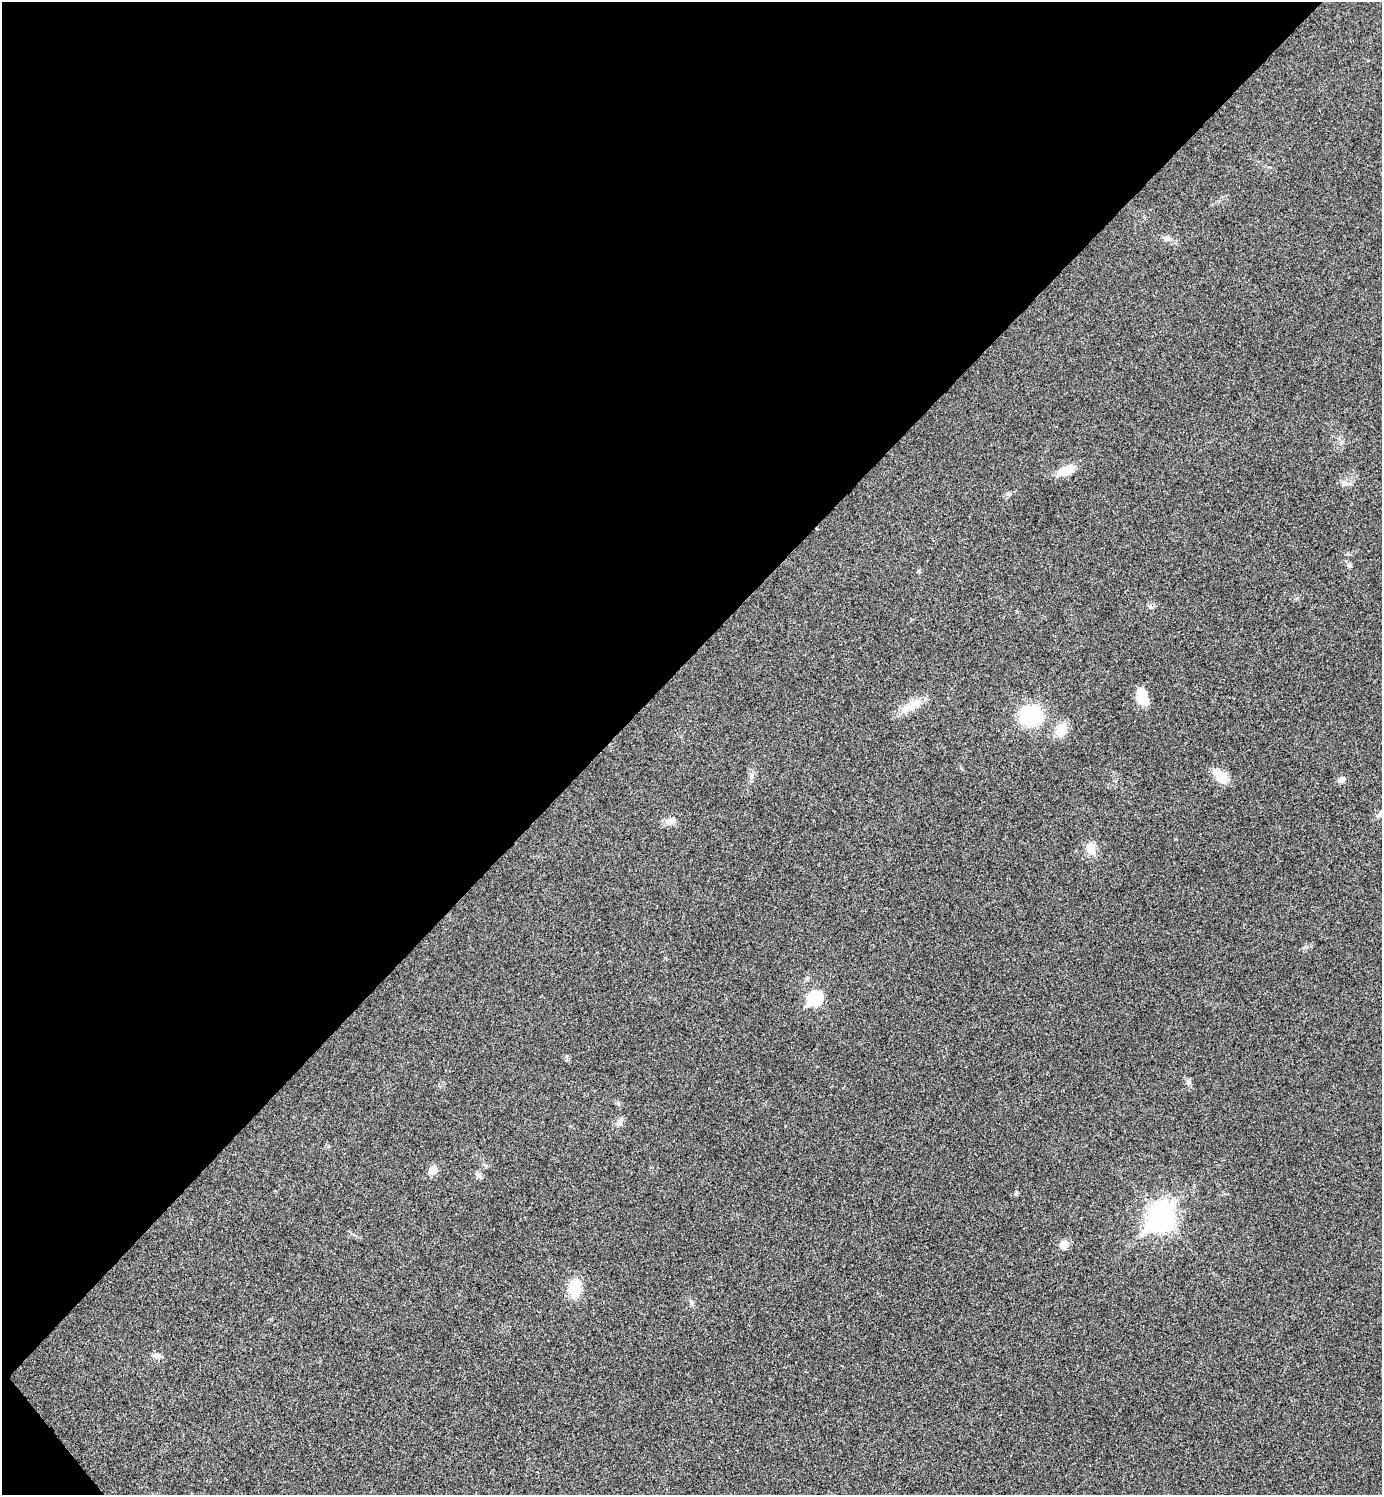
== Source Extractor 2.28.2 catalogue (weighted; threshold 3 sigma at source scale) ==
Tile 5 of 4 x 4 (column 1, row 2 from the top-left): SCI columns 302-1681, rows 2990-4482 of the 5980 x 5981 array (HDU 1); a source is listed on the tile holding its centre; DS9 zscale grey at full resolution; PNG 1384 x 1497 px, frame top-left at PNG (2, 2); no overlay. Shown black and unused: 44% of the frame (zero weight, under 3 of 4 exposures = <1% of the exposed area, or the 3 px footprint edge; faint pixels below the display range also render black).
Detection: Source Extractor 2.28.2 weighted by HDU 2 'WHT'; one run over the whole footprint, this tile lists its part. Background 0.0281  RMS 0.0053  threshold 0.0241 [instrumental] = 3 sigma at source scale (4.5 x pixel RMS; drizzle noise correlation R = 1.50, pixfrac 1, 0.05/0.05 arcsec/px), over >= 5 px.
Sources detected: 27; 1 cosmic-ray / hot-pixel residue — not listed; the other 26 listed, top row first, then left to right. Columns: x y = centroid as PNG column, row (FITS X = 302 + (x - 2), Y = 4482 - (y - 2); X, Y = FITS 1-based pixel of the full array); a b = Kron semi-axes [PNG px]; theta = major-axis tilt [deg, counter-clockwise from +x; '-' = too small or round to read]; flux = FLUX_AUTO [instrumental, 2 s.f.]
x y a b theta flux
1166 238 10 7 -29 2.2
1066 470 20 9 21 11
1346 483 18 6 -3 2.6
1008 494 8 6 1 1.3
1349 565 8 6 -56 1.3
919 571 6 4 89 0.69
1142 696 21 11 -76 9.4
914 704 31 12 32 9.7
1030 715 19 18 - 39
1061 730 15 12 66 11
1220 776 21 11 -39 7.9
1342 780 11 7 32 2.3
670 821 14 9 25 3.9
1091 849 15 12 -83 6.8
815 998 8 7 - 65
1188 1082 9 6 81 1.5
618 1103 6 5 - 0.91
619 1123 11 9 66 2.7
433 1170 6 6 - 10
479 1175 11 6 -41 1.7
1016 1194 6 5 - 0.79
1160 1217 12 10 57 490
1064 1245 10 9 - 4.7
575 1289 22 15 83 13
691 1302 9 5 -69 1.5
156 1356 14 7 -15 2.6